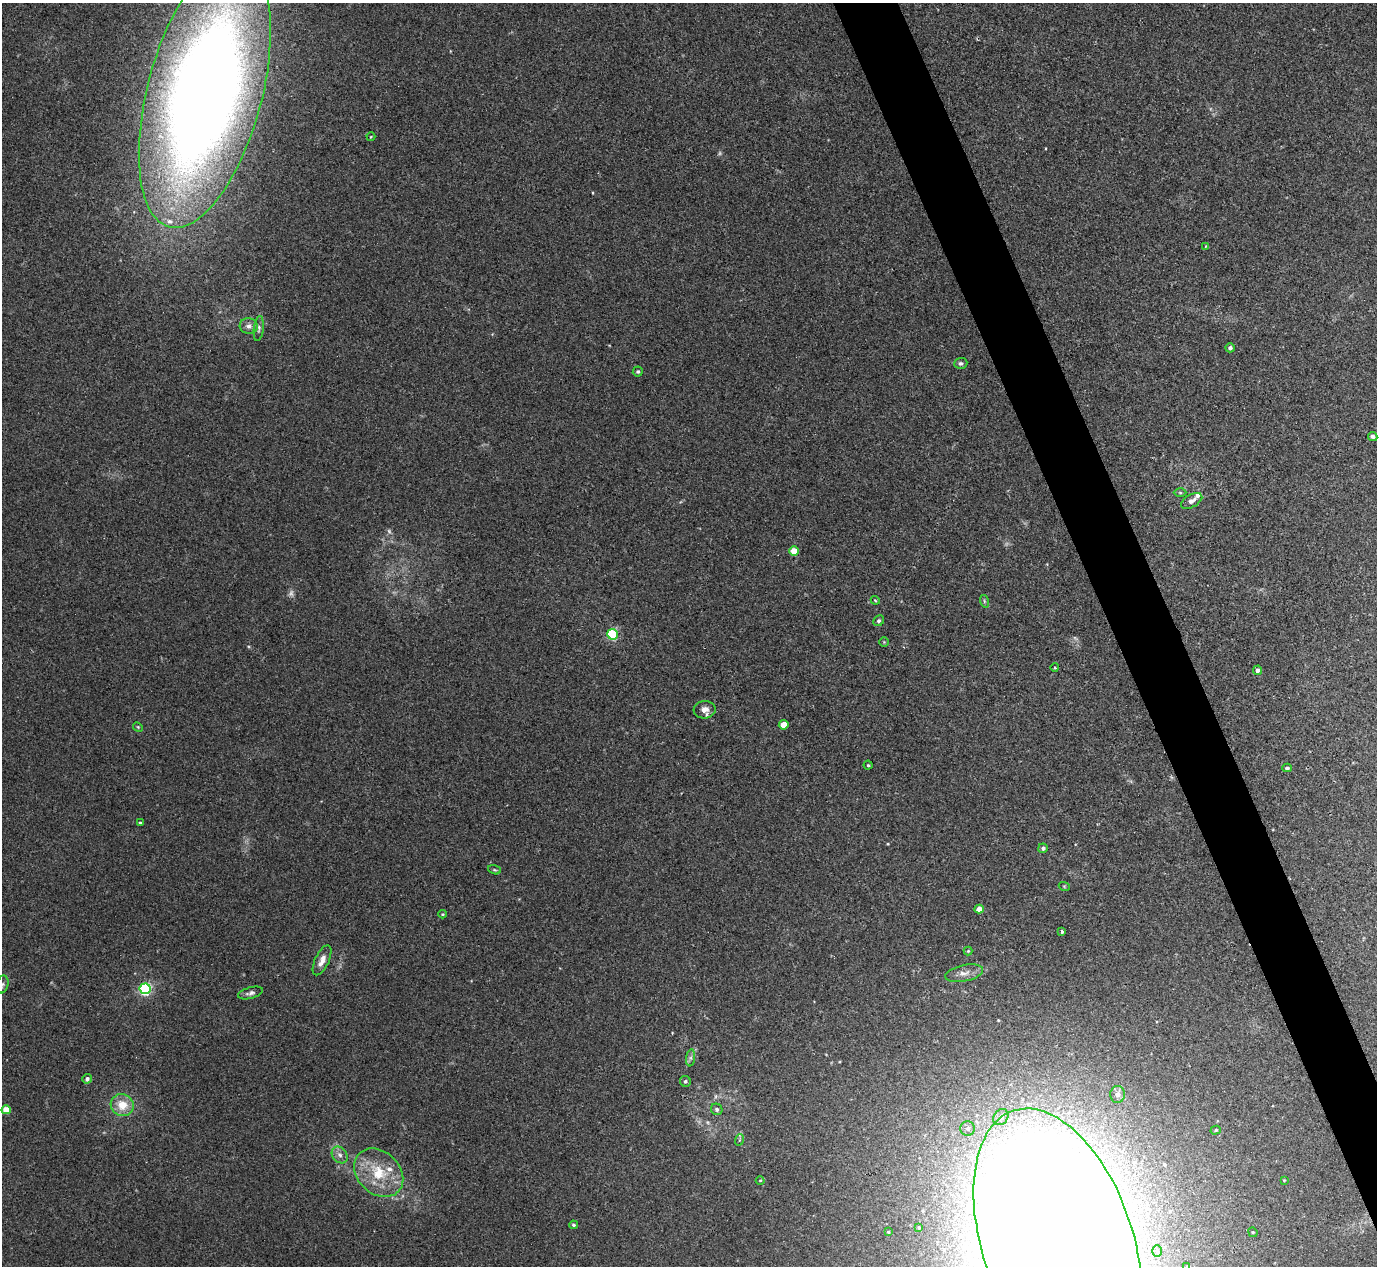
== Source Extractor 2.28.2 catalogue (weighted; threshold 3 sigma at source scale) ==
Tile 6 of 4 x 4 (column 2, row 2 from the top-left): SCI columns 1416-2790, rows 2711-3974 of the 5567 x 5545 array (HDU 1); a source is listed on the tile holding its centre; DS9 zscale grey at full resolution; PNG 1379 x 1268 px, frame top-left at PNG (2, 3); each listed source drawn as its Kron ellipse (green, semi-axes under 4 px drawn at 4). Shown black and unused: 4% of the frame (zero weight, under 2 of 3 exposures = <1% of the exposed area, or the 3 px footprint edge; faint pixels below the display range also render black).
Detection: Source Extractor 2.28.2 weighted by HDU 2 'WHT'; one run over the whole footprint, this tile lists its part. Background 0.0497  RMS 0.0076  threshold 0.0343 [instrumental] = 3 sigma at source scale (4.5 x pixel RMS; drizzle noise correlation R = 1.50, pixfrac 1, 0.05/0.05 arcsec/px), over >= 5 px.
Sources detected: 69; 4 too faint to see at this stretch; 3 inside a brighter object's white glare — neither listed nor drawn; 3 inside a brighter listed object's ellipse — not listed separately; the other 59 listed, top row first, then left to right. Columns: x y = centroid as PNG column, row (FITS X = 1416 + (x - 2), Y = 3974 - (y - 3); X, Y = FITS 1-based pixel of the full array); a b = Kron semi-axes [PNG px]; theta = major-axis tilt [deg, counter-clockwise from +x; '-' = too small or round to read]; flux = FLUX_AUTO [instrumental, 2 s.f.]
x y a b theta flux
205 92 139 57 75 1500
371 137 4 4 - 0.72
1206 246 4 2 - 0.55
249 326 9 8 - 3.7
259 328 12 5 84 2.3
1230 348 4 4 - 2.5
961 363 6 5 - 1.6
638 371 5 5 - 1.3
1373 436 5 4 - 1.8
1180 493 6 4 -1 1
1192 501 12 6 30 3.5
794 551 5 4 - 17
875 600 4 3 - 0.69
984 601 6 4 -73 1.1
879 621 5 5 - 1.5
613 634 5 5 - 77
884 642 5 5 - 0.85
1055 668 4 3 - 0.63
1258 670 4 4 - 2.4
705 710 11 8 6 4.9
784 725 5 4 - 14
138 727 5 4 - 0.89
868 765 4 4 - 0.96
1287 768 4 3 - 1.4
140 823 3 3 - 1.6
1043 848 5 4 - 1.8
494 870 7 4 -19 1
1064 886 5 3 - 0.71
979 909 4 4 - 7.1
443 914 4 3 - 0.78
1062 931 3 3 - 6.2
968 951 4 4 - 0.79
322 960 16 7 65 6.2
964 973 19 8 11 6.2
2 984 9 6 76 1.9
145 989 5 5 - 130
250 993 13 5 15 2.8
691 1058 8 4 82 2
87 1079 5 4 - 2.5
685 1081 6 5 - 1.5
1117 1094 8 7 - 2.9
122 1105 12 10 -25 13
717 1109 6 5 - 1.7
6 1110 4 4 - 15
1001 1117 8 7 - 3
968 1128 7 7 - 3
1216 1130 5 4 - 1
739 1140 6 3 71 0.88
340 1155 9 7 -50 3.4
379 1173 27 21 -43 31
760 1180 4 3 - 0.61
1284 1180 4 4 - 0.61
573 1225 4 3 - 1.1
919 1227 4 2 - 0.61
888 1232 4 3 - 0.82
1253 1232 5 4 - 0.89
1058 1243 140 75 -71 5900
1157 1251 6 5 - 1.4
1187 1266 4 4 - 1.8
Overlapping masked pixels (flux is a lower limit): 1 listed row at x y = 1058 1243
Isophote crosses this tile's border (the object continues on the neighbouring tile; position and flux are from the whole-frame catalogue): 4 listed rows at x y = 205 92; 2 984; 1058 1243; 1187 1266